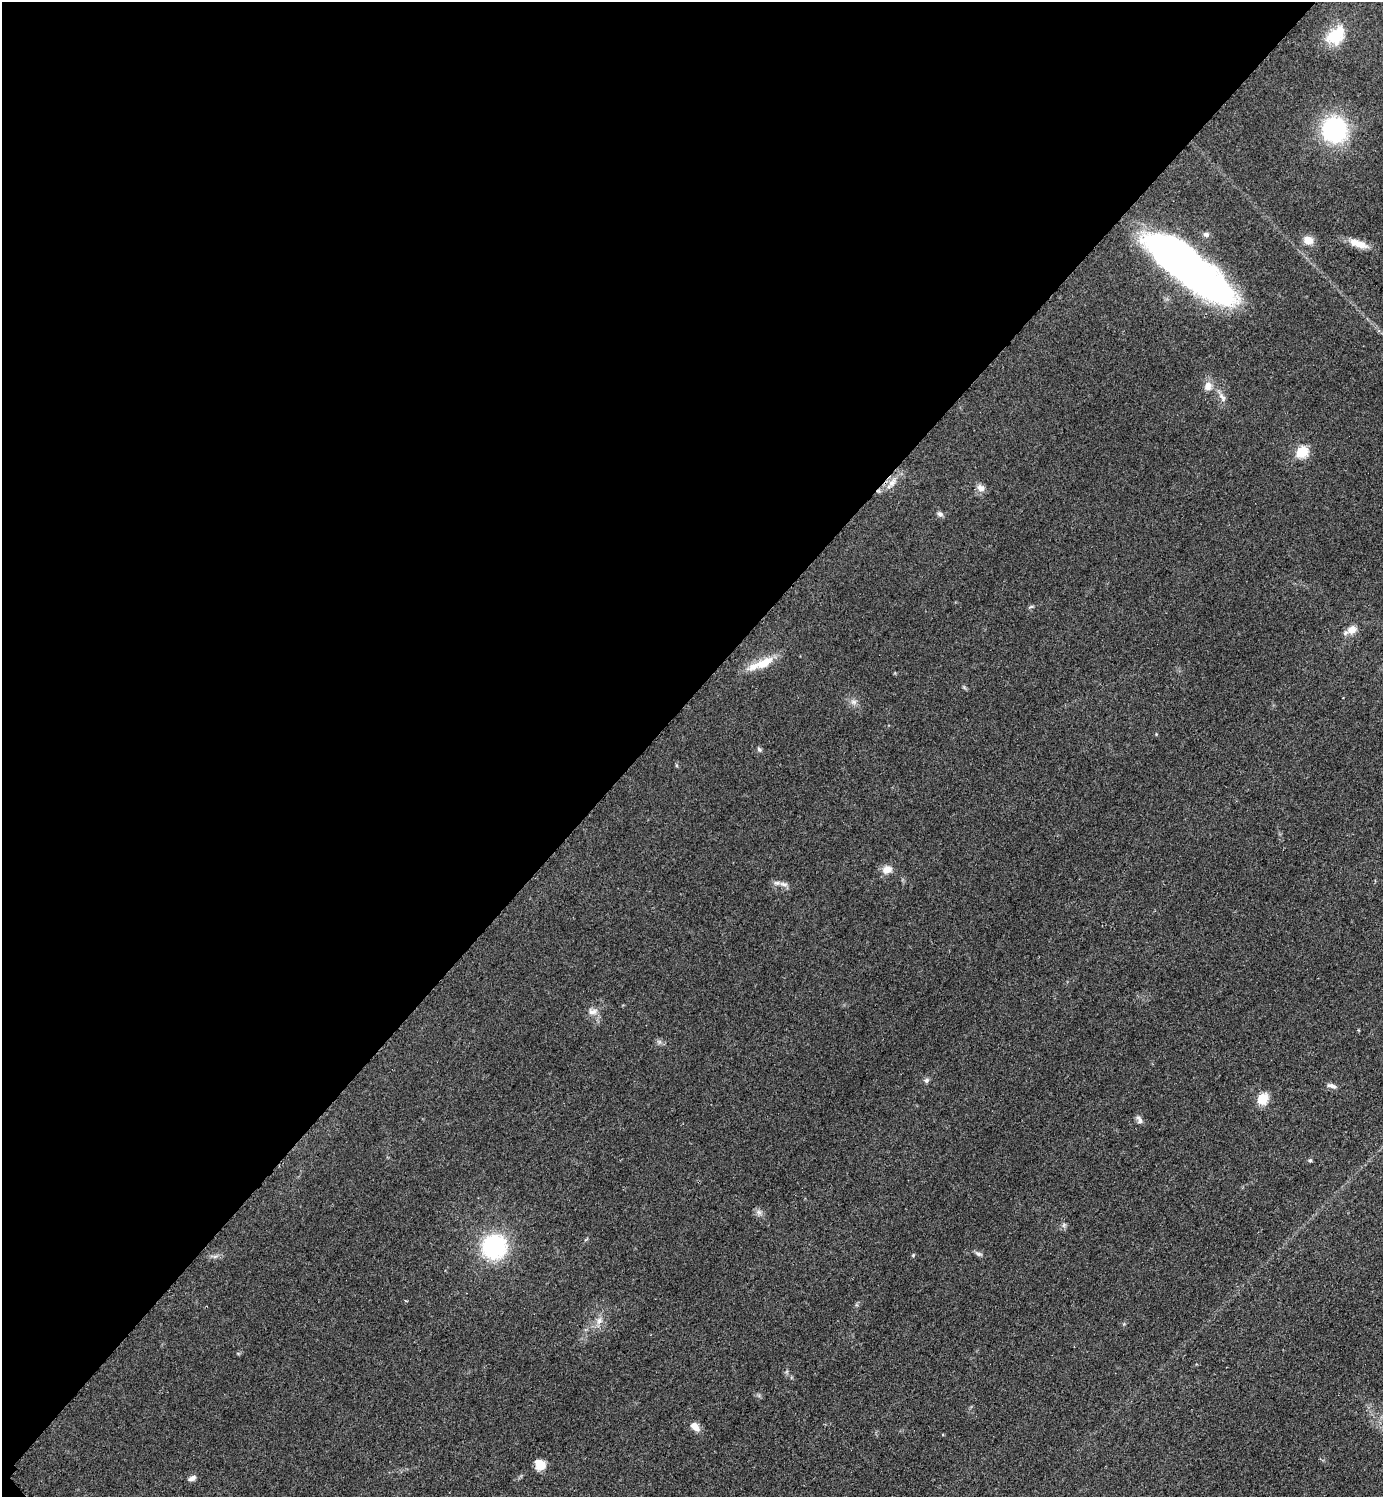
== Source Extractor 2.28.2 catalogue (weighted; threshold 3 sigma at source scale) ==
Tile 5 of 4 x 4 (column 1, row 2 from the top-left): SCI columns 314-1694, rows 2999-4493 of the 6005 x 6005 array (HDU 1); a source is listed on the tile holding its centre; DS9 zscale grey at full resolution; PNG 1385 x 1499 px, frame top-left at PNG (2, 2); no overlay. Shown black and unused: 47% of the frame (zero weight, under 2 of 3 exposures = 1% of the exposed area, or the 3 px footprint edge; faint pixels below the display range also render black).
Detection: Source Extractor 2.28.2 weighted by HDU 2 'WHT'; one run over the whole footprint, this tile lists its part. Background 0.0799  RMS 0.0075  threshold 0.0337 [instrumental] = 3 sigma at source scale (4.5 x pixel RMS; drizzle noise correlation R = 1.50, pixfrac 1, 0.05/0.05 arcsec/px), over >= 5 px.
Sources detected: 40; all 40 listed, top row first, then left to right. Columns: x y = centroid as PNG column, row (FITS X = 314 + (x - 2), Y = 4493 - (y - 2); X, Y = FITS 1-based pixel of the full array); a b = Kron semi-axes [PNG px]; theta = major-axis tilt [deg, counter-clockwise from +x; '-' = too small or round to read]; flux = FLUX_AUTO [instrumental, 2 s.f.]
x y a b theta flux
1336 35 26 17 45 25
1334 130 20 19 - 100
1206 234 8 7 - 2.5
1308 240 12 9 -14 8
1358 244 25 8 -19 12
1187 266 89 26 -38 460
1208 386 12 10 73 6.5
1222 397 16 7 -59 4.5
1302 452 6 5 - 62
892 483 16 9 45 7.7
981 488 11 9 -37 4.5
940 514 8 6 -13 2.2
1031 607 8 4 9 1.2
1352 630 10 8 37 8.1
761 664 38 10 22 17
964 687 7 4 -56 1.1
853 702 9 8 - 3.4
1156 734 5 3 - 0.61
759 749 7 5 -54 1.6
887 869 12 10 18 7.1
784 884 14 6 -12 3.8
593 1011 15 9 0 5.2
659 1042 8 6 -45 2.1
926 1080 7 6 - 2.1
1332 1086 14 5 -19 3.1
1263 1098 6 5 - 51
1139 1120 11 6 -62 3
1310 1161 6 4 61 1.2
759 1212 9 8 - 3
1064 1225 7 6 - 1.8
494 1247 22 22 - 86
979 1254 12 5 -21 2
913 1255 5 4 - 0.83
215 1256 7 4 2 1.9
405 1300 4 3 - 0.66
599 1321 12 8 67 5.1
238 1353 6 3 -19 0.83
695 1426 13 8 -40 6.4
540 1465 12 11 - 9.2
192 1478 10 6 21 3.1